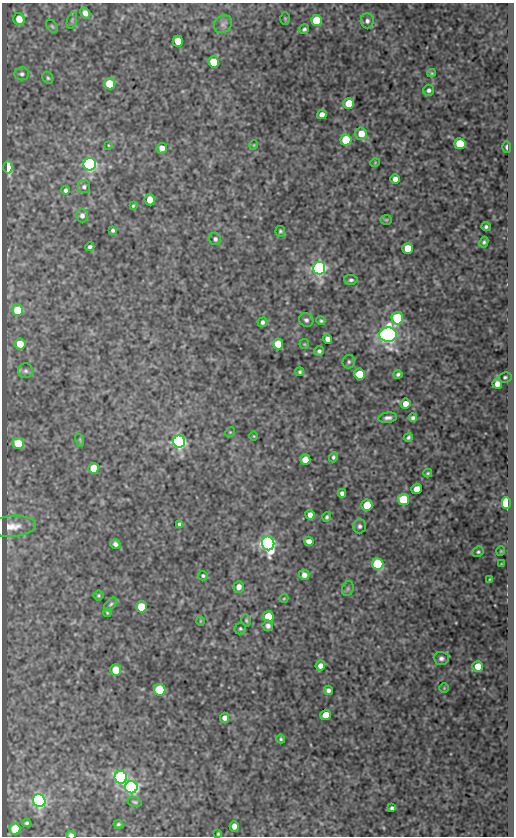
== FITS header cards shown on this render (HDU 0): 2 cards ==
NAXIS1  =                  512
NAXIS2  =                  834

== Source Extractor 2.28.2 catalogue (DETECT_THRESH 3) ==
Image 512 x 834 px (HDU 0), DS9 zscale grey, 1 PNG px = 1 image px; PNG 516 x 838 px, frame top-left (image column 1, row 834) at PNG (2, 3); each listed source drawn as its Kron ellipse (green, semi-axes under 4 px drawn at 4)
Background 50.7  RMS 0.55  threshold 1.66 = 3 sigma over >= 5 px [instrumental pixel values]
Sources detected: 128; all 128 listed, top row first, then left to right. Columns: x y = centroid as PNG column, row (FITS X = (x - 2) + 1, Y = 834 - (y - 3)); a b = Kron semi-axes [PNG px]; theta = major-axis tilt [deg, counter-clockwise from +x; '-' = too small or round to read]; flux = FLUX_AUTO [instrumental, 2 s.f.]
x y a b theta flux
85 13 6 5 - 250
285 18 6 5 - 47
19 19 6 5 - 510
72 20 8 4 71 72
317 21 5 5 - 1500
367 21 7 6 - 120
223 24 10 8 42 140
52 26 7 4 -53 64
304 29 5 4 - 76
178 41 5 5 - 720
213 62 5 5 - 1000
432 73 4 4 - 40
22 74 7 6 - 110
48 78 6 5 - 66
109 84 5 5 - 1100
429 90 5 5 - 110
349 103 5 5 - 1100
322 114 5 4 - 200
361 134 6 6 - 580
346 140 5 5 - 1800
460 144 5 5 - 1400
108 145 4 2 - 25
254 145 5 3 - 30
507 147 6 4 -88 93
162 148 5 5 - 250
375 163 5 3 - 30
90 164 6 6 - 14000
8 167 6 4 -90 3900
395 179 5 5 - 190
84 187 6 6 - 100
65 190 4 4 - 96
150 200 5 5 - 480
133 206 4 3 - 44
82 216 7 6 - 140
386 220 5 5 - 42
486 227 4 4 - 70
113 230 4 3 - 76
280 231 5 5 - 61
215 239 6 5 - 90
484 242 5 4 - 73
90 247 5 4 - 83
408 248 5 5 - 810
319 268 6 6 - 20000
351 280 6 5 - 79
17 310 6 5 - 1000
397 318 6 5 - 3200
306 320 7 6 - 120
321 321 4 3 - 54
262 322 5 4 - 110
388 335 8 7 - 25000
328 339 4 4 - 180
20 344 5 5 - 610
278 344 5 5 - 690
304 344 5 5 - 42
319 351 5 5 - 80
349 362 7 6 - 84
26 371 7 7 - 110
300 372 4 4 - 63
359 374 5 5 - 1200
398 374 4 4 - 72
505 377 6 5 - 70
497 384 5 5 - 260
406 404 5 5 - 410
388 418 9 5 7 140
413 418 4 4 - 87
230 432 5 4 - 43
254 436 5 3 - 30
408 437 4 4 - 75
80 440 7 4 -72 52
179 442 6 6 - 15000
18 443 6 5 - 1100
333 457 5 4 - 71
305 460 5 5 - 500
94 468 5 5 - 900
428 473 4 3 - 47
416 489 5 5 - 320
342 493 4 4 - 120
403 499 5 5 - 2300
506 503 6 4 -90 4100
367 505 5 5 - 1100
310 515 5 4 - 210
327 517 5 4 - 66
179 524 4 3 - 86
12 526 23 10 4 480
360 526 7 6 - 100
309 541 5 4 - 210
268 543 7 6 - 24000
115 544 5 5 - 130
501 551 5 4 - 40
478 552 6 5 - 66
378 564 6 5 - 3800
501 564 3 3 - 31
304 575 5 5 - 200
203 576 5 4 - 60
490 579 4 3 - 37
239 587 6 5 - 220
348 589 7 5 70 72
98 595 5 5 - 53
284 598 4 3 - 30
111 604 8 4 47 79
141 607 5 5 - 1400
107 613 4 3 - 38
268 617 5 5 - 1300
246 620 6 4 -76 57
200 621 5 3 - 32
268 626 5 5 - 120
240 629 6 5 - 63
441 658 7 6 - 130
320 666 5 5 - 220
478 666 5 5 - 540
116 670 5 5 - 830
444 688 5 4 - 43
160 690 6 5 - 3200
328 690 5 4 - 110
326 715 5 5 - 520
225 718 5 4 - 170
281 739 4 4 - 54
121 777 6 6 - 7500
131 787 6 6 - 10000
39 801 6 6 - 16000
135 802 7 4 -11 64
392 808 4 4 - 90
27 823 4 3 - 56
118 824 5 4 - 55
234 826 5 4 - 220
15 829 5 5 - 1100
218 834 3 3 - 44
71 835 5 3 - 210
At the frame edge (FLAGS 8, measured only in part): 1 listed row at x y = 71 835